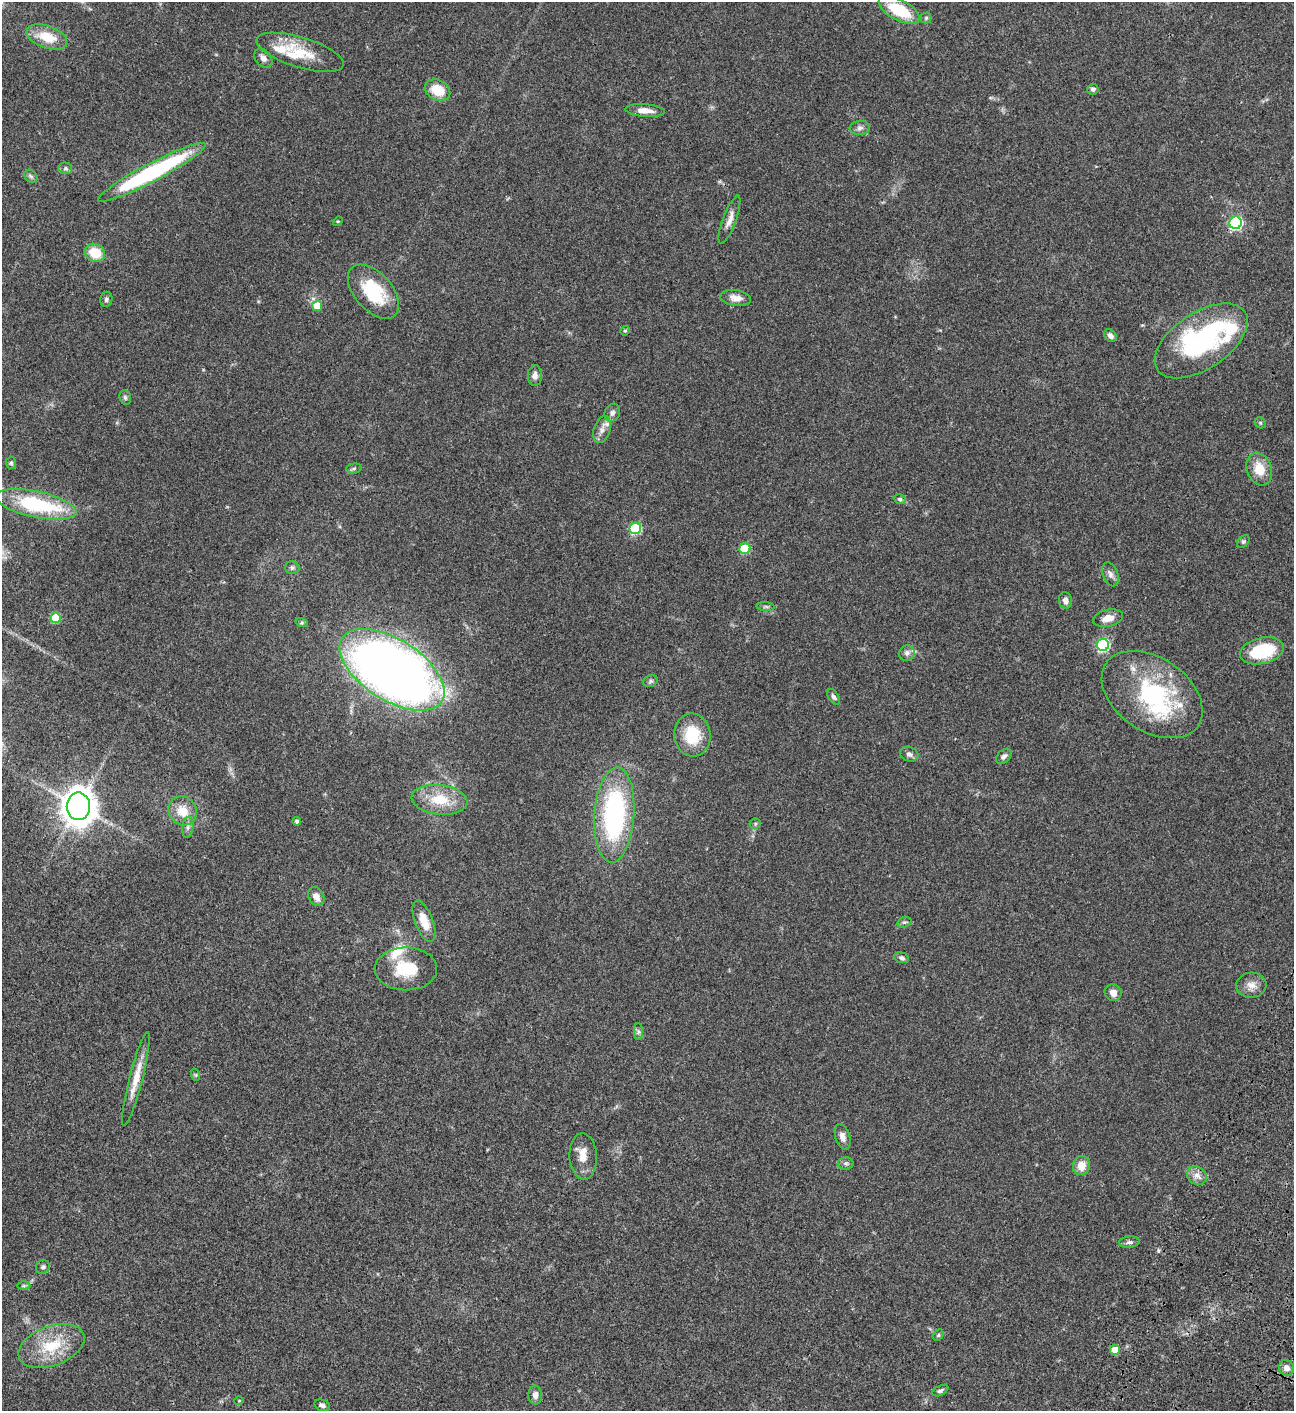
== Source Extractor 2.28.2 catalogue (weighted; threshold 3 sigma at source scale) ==
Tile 6 of 4 x 4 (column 2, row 2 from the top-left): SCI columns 1798-3089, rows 3023-4431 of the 6051 x 6048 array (HDU 1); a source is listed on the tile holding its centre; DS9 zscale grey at full resolution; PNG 1296 x 1413 px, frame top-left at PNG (2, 2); each listed source drawn as its Kron ellipse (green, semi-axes under 4 px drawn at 4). Shown black and unused: <1% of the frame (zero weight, under 3 of 4 exposures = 13% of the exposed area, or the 3 px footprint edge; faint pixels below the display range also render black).
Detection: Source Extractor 2.28.2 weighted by HDU 2 'WHT'; one run over the whole footprint, this tile lists its part. Background 0.0643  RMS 0.0059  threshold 0.0264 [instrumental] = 3 sigma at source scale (4.5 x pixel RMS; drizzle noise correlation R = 1.50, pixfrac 1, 0.05/0.05 arcsec/px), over >= 5 px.
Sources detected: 95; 1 inside a brighter object's white glare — neither listed nor drawn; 8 inside a brighter listed object's ellipse — not listed separately; the other 86 listed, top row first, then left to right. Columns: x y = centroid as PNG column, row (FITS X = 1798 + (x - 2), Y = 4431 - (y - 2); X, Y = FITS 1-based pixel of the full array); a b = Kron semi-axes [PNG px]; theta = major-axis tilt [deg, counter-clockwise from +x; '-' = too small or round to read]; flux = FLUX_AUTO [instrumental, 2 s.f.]
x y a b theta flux
899 10 22 10 -28 23
926 18 5 5 - 0.8
47 37 21 11 -20 13
300 52 45 15 -17 18
263 58 10 7 -50 2.7
1093 89 5 5 - 1.6
437 90 13 10 -26 12
645 110 20 6 -4 5
860 128 10 7 4 2
65 168 7 6 - 1.2
152 172 61 9 28 91
31 176 7 5 -44 1.2
729 220 25 6 70 4.3
338 221 5 4 - 0.61
1236 223 6 6 - 79
95 253 10 8 -25 13
373 292 32 18 -48 28
736 298 15 8 -9 4.3
106 299 7 6 - 1.4
317 306 5 5 - 14
625 331 5 4 - 0.65
1110 335 7 5 -43 1.9
1201 341 52 28 34 86
535 376 10 7 88 2.9
125 397 7 5 -75 1.2
612 413 9 7 63 2
1260 423 6 5 - 0.73
602 430 14 8 72 3.4
11 463 6 5 - 0.93
354 468 8 5 7 1
1259 469 17 12 -71 10
900 499 6 4 -16 0.95
36 504 41 13 -12 49
635 528 6 5 - 43
1243 541 7 5 48 1
745 548 5 5 - 26
292 568 7 6 - 1.3
1110 574 12 7 -70 2.6
1065 600 8 6 -77 2.7
766 607 9 4 -3 1.1
55 618 5 5 - 18
1108 618 15 8 12 5.4
302 623 6 4 -18 0.81
1103 645 6 6 - 64
1262 651 22 13 13 30
907 653 8 7 - 2.2
392 670 59 30 -32 570
650 681 7 5 22 1.2
1152 695 56 36 -34 66
834 697 9 5 -57 1.6
692 735 21 18 -83 19
909 754 9 7 -19 1.9
1004 756 9 6 42 1.8
439 800 28 14 -6 17
78 806 14 11 -89 880
183 811 15 13 -49 9.5
614 815 48 20 86 91
297 821 4 4 - 1.4
755 824 5 5 - 0.89
188 827 11 5 83 1.8
316 897 10 7 -60 4.2
424 921 22 9 -69 9.2
904 922 7 5 18 1.1
901 958 8 5 -17 1.3
406 969 31 21 0 21
1251 985 15 12 6 5.1
1113 993 8 8 - 3.8
638 1032 8 4 90 1.3
196 1075 6 4 -71 0.65
136 1079 48 6 76 9.8
843 1137 13 7 -73 3.1
583 1156 23 13 -87 8.6
846 1163 8 6 -1 1.3
1081 1166 9 8 - 6.9
1197 1176 10 8 -38 3.4
1129 1242 10 5 6 1.5
43 1267 7 6 - 1.4
24 1286 6 4 1 0.84
938 1335 6 4 61 0.77
51 1346 34 19 20 23
1115 1350 5 5 - 8.5
1286 1368 8 7 - 2.9
940 1391 8 5 25 1.3
535 1395 9 7 -88 2.9
239 1401 4 4 - 0.53
322 1405 8 5 -22 1.4